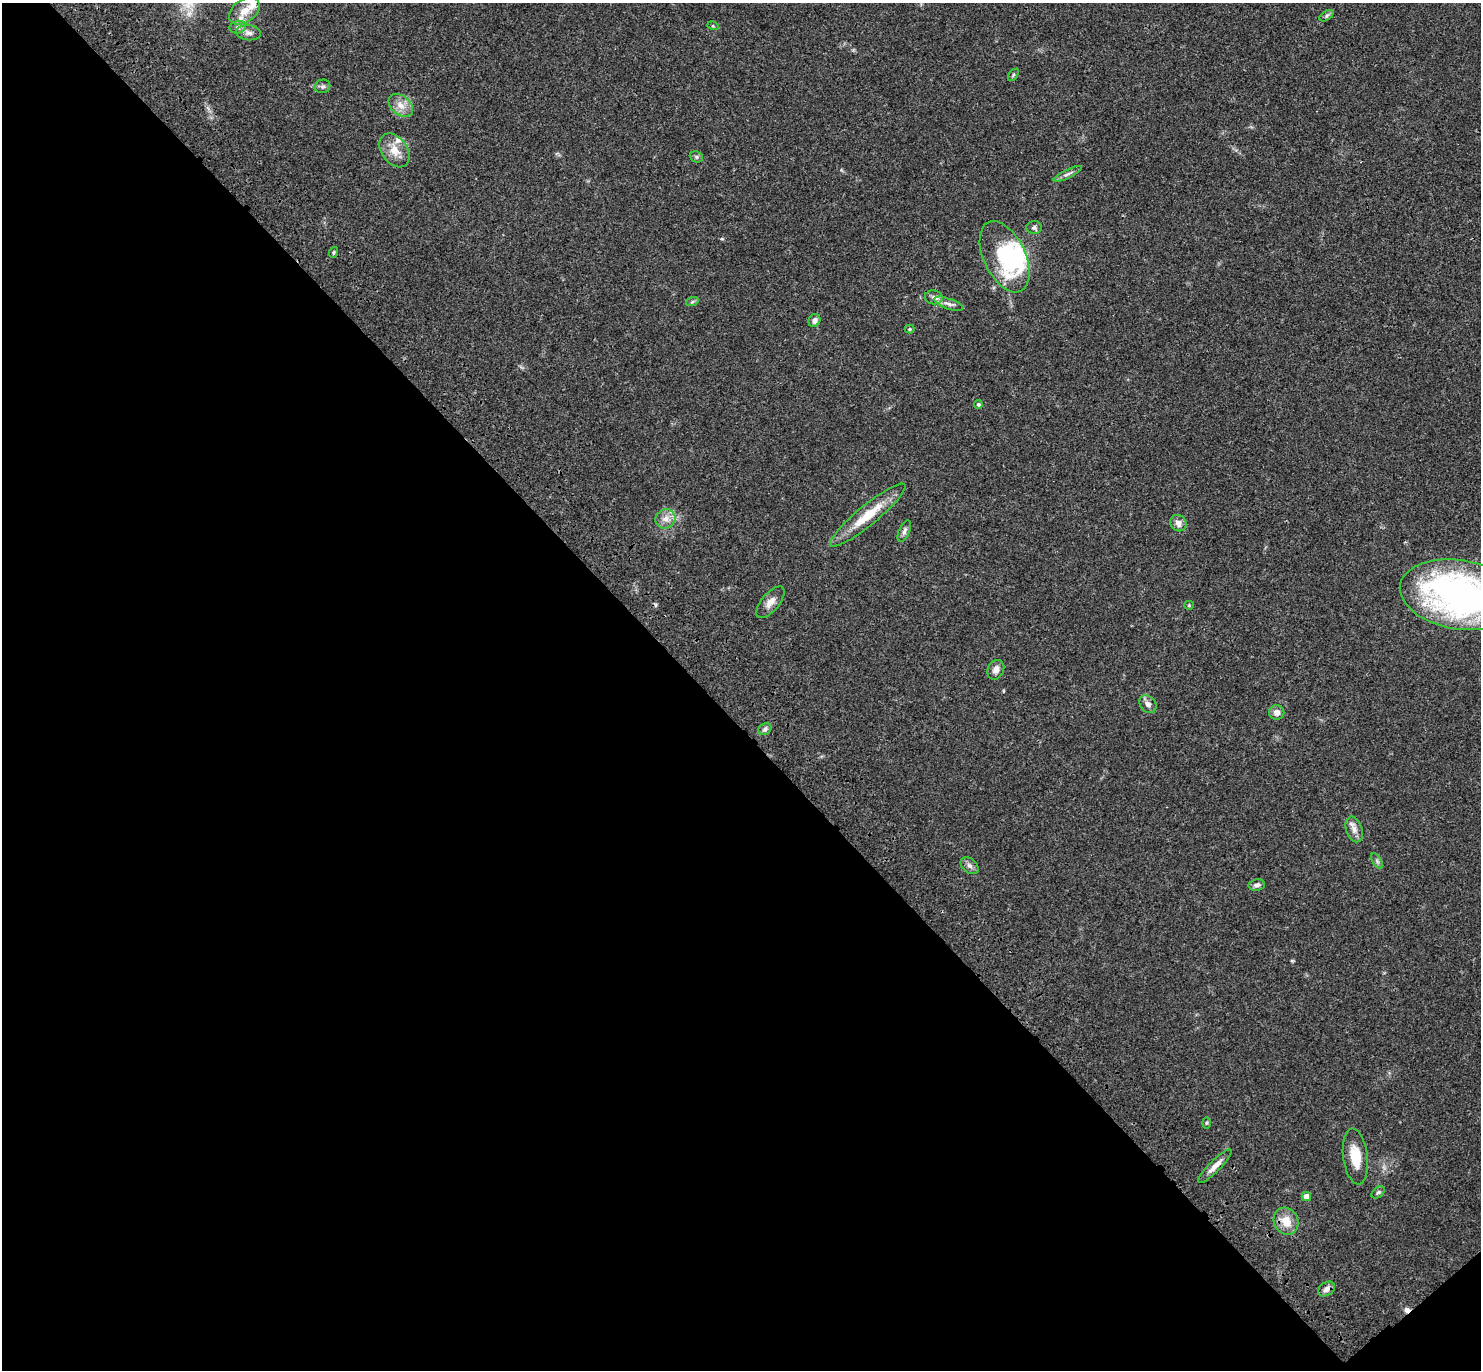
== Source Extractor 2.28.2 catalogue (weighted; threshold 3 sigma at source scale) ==
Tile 14 of 4 x 4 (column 2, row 4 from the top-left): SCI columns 1578-3056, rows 246-1613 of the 6115 x 6103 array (HDU 1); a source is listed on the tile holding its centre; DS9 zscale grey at full resolution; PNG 1483 x 1372 px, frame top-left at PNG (2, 3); each listed source drawn as its Kron ellipse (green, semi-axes under 4 px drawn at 4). Shown black and unused: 48% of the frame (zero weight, under 3 of 4 exposures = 6% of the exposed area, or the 3 px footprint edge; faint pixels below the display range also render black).
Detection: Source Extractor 2.28.2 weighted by HDU 2 'WHT'; one run over the whole footprint, this tile lists its part. Background 0.0501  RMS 0.0056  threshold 0.0252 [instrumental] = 3 sigma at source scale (4.5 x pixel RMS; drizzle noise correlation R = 1.50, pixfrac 1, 0.05/0.05 arcsec/px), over >= 5 px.
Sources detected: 47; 1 inside a brighter object's white glare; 1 cosmic-ray / hot-pixel residue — neither listed nor drawn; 3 inside a brighter listed object's ellipse — not listed separately; the other 42 listed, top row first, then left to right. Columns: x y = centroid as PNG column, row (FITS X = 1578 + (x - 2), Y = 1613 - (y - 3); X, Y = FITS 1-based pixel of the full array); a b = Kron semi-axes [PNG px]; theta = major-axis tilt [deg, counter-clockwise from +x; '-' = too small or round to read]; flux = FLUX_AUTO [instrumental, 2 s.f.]
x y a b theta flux
244 11 17 11 36 7.2
1326 16 7 4 33 1
713 26 5 3 - 0.57
238 27 8 6 13 1.9
248 33 12 7 -6 2.8
1013 75 7 3 54 0.72
322 86 8 6 14 1.5
401 105 14 9 -40 5
394 150 19 12 -54 7.7
696 157 7 5 -22 1
1068 174 15 4 26 1.9
1034 227 7 6 - 1.5
334 252 5 3 - 0.71
1005 257 38 20 -65 51
934 297 9 7 -9 2
692 302 6 4 19 0.88
948 304 15 5 -20 2.5
814 321 7 5 61 2
910 329 5 4 - 0.64
978 405 4 4 - 1.1
868 515 48 10 39 17
665 519 10 9 - 4.1
1178 523 9 7 -51 3.4
904 531 11 5 67 1.9
1459 595 60 34 -10 200
770 602 19 9 50 4.6
1189 605 4 4 - 0.55
996 670 10 8 64 3.4
1148 704 10 7 -50 2.6
1277 712 7 7 - 3.2
765 729 7 5 30 1.4
1354 829 13 8 -73 3.4
1377 861 9 3 -59 0.98
969 866 10 7 -39 2.1
1257 885 8 5 10 1.7
1206 1123 6 4 89 0.73
1355 1156 28 12 -83 13
1215 1166 23 5 45 4.8
1378 1192 7 5 38 1.1
1306 1196 4 4 - 3.7
1286 1221 14 12 -63 8.2
1326 1289 9 6 34 2.6
Isophote crosses this tile's border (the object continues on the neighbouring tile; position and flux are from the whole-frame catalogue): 1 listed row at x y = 1459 595